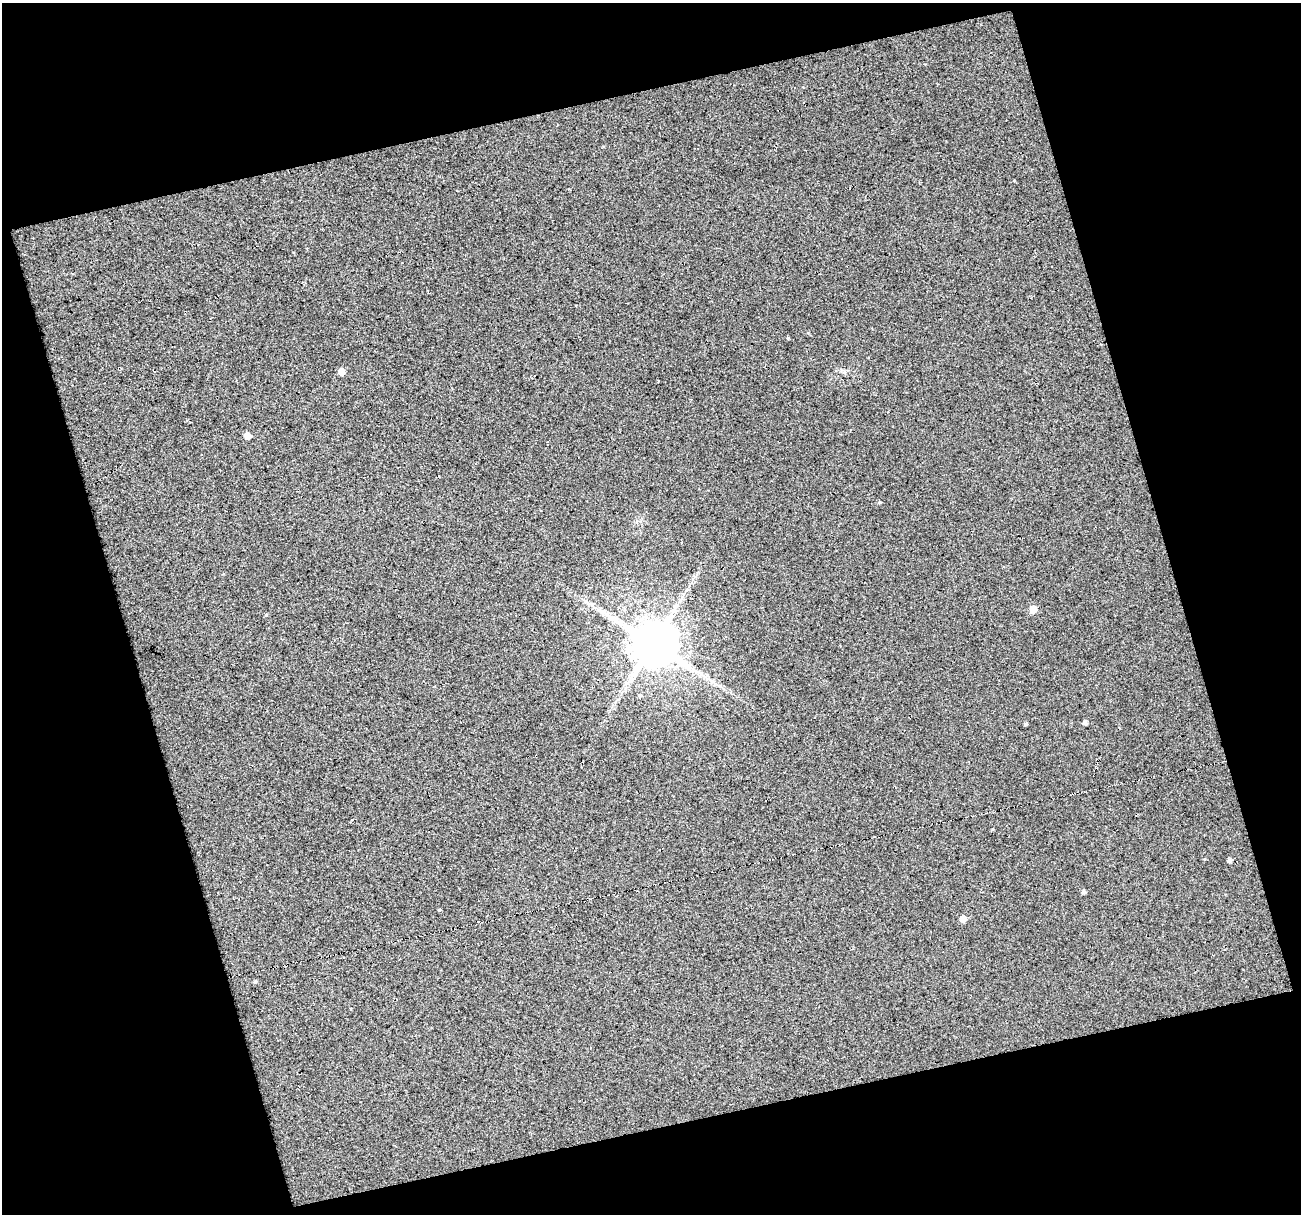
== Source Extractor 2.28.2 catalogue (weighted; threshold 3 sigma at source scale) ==
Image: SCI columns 2-1300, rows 44-1255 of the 1303 x 1273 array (HDU 1 of 3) = the unmasked area's bounding box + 8 px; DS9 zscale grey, full resolution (1 PNG px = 1 image px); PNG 1303 x 1216 px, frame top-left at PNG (2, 3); no overlay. Shown black and unused: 34% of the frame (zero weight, under 3 of 5 exposures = <1% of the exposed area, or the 3 px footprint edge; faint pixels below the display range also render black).
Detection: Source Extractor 2.28.2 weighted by HDU 2 'WHT'. Background 0.0206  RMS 0.036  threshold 0.164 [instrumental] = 3 sigma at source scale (4.5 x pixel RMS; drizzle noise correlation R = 1.50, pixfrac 1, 0.0396/0.0396 arcsec/px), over >= 5 px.
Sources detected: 17; all 17 listed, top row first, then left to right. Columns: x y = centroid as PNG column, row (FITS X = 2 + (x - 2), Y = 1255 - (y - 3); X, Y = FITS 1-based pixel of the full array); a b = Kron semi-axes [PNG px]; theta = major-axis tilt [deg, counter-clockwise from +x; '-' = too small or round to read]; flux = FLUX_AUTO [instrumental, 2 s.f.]
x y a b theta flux
788 338 3 3 - 4
341 372 5 5 - 30
247 436 5 5 - 30
879 502 4 3 - 4
1033 609 5 5 - 54
602 611 16 4 -18 20
266 615 5 3 - 3.3
653 643 14 13 - 14000
640 695 5 5 - 5.2
1085 723 5 4 - 9.9
1026 724 4 3 - 5.8
1204 859 4 3 - 2.8
1229 860 4 4 - 8
1084 892 4 4 - 8.5
439 910 4 3 - 3.3
963 919 5 5 - 32
255 982 5 4 - 5.1
Overlapping masked pixels (flux is a lower limit): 1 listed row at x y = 653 643